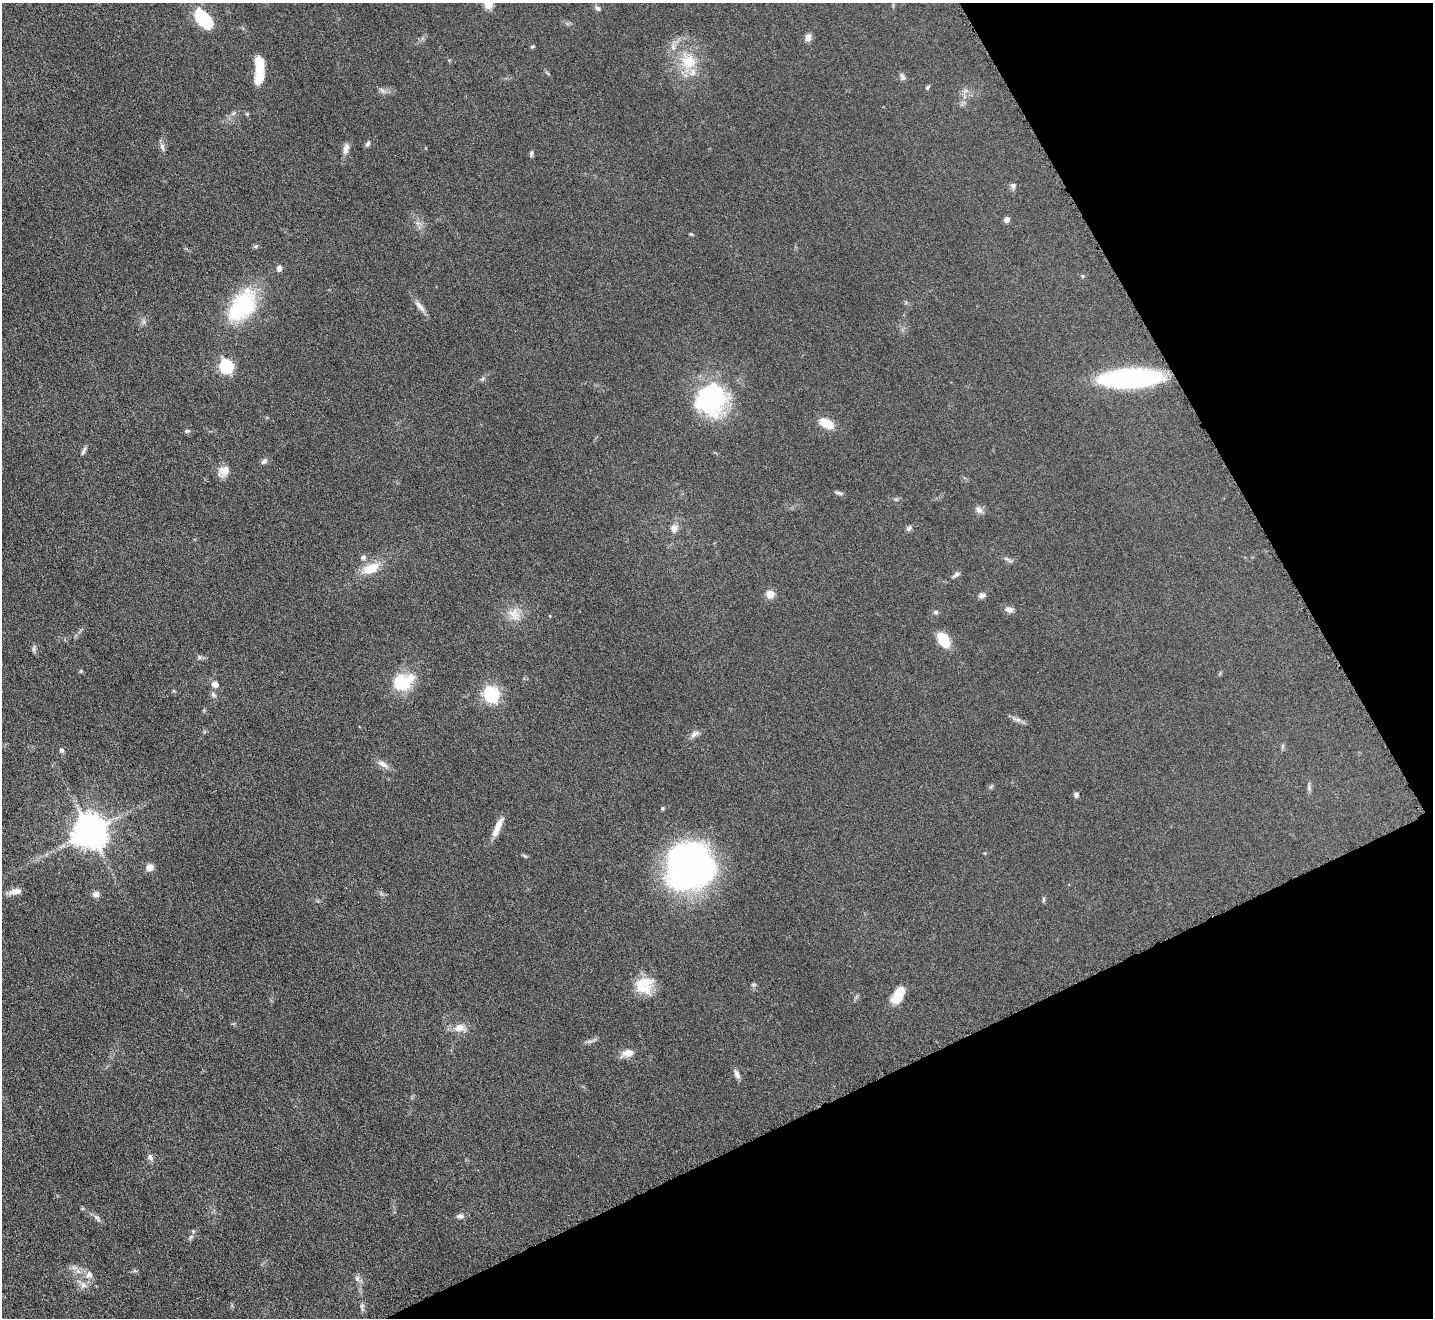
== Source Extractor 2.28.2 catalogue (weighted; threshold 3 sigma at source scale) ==
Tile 12 of 4 x 4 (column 4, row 3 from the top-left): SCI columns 4295-5725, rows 1474-2789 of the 5726 x 5715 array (HDU 1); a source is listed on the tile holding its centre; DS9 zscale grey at full resolution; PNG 1435 x 1320 px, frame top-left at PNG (2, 3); no overlay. Shown black and unused: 24% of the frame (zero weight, under 4 of 8 exposures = <1% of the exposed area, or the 3 px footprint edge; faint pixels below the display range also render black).
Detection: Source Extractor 2.28.2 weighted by HDU 2 'WHT'; one run over the whole footprint, this tile lists its part. Background 0.0475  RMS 0.0046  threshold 0.0186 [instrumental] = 3 sigma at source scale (4.09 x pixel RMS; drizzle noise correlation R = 1.36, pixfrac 0.8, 0.05/0.05 arcsec/px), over >= 5 px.
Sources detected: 81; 2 inside a brighter object's white glare — not listed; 1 inside a brighter listed object's ellipse — not listed separately; the other 78 listed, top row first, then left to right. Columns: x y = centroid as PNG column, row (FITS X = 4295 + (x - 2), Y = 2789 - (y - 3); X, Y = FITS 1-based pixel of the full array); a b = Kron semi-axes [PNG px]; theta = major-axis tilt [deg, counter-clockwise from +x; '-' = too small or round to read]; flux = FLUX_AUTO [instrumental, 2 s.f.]
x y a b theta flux
488 4 5 5 - 18
598 8 8 6 -43 1.1
203 19 21 12 -47 23
808 37 9 7 70 2
532 47 6 3 19 0.46
688 61 22 19 -27 13
259 63 21 11 -89 7.5
902 77 10 6 -72 1.2
927 87 6 4 68 0.61
382 90 10 5 -36 1.2
234 113 8 5 32 0.99
247 114 5 4 - 0.61
367 144 7 5 57 0.97
162 147 10 6 -73 1.5
346 148 15 7 75 2.5
531 153 8 4 82 0.85
1013 185 6 6 - 1.3
1007 220 6 5 - 1.9
691 234 6 3 -17 0.46
279 268 8 6 89 1.4
242 306 45 26 53 34
420 307 20 6 -47 2.5
226 366 6 6 - 61
1130 378 56 17 3 71
482 379 6 4 19 0.68
709 400 40 32 20 47
826 423 18 10 -29 6.7
187 431 7 4 9 0.71
83 451 12 4 65 1.2
264 461 9 6 45 1.2
224 471 16 11 43 3.9
839 493 11 4 -20 0.95
979 510 10 8 -52 1.9
674 528 10 9 - 2.4
909 528 8 6 61 1.1
363 557 6 5 - 1.3
371 568 19 10 24 9
957 574 10 5 32 1.2
770 594 9 8 - 3.8
982 595 8 6 13 1.5
1009 610 9 7 -9 2
935 612 7 5 -15 0.78
514 614 18 13 -66 5.6
944 640 13 8 -65 15
34 648 10 5 81 0.98
199 657 6 4 -72 0.64
81 671 5 4 - 0.46
401 682 25 21 -8 14
215 684 7 6 - 2.5
213 694 8 6 -58 1.1
491 694 6 6 - 110
1018 720 7 6 - 1.1
694 734 13 6 37 1.9
61 750 6 5 - 0.88
383 764 15 7 -28 2.6
1309 787 7 4 72 0.84
1076 794 6 5 - 1.3
662 808 5 4 - 0.6
497 827 25 7 66 5
90 831 10 9 - 870
150 867 9 8 - 2.7
690 867 51 48 53 120
15 891 17 7 7 2.8
96 894 8 7 - 1.9
1043 899 8 4 90 0.68
643 985 23 20 22 11
898 995 19 10 59 8.7
459 1028 16 11 18 4.1
628 1053 15 9 8 3.6
737 1074 13 6 -63 1.7
150 1157 9 7 -73 1.4
460 1216 10 6 5 1.5
97 1218 16 4 -47 1.4
193 1231 6 4 -46 0.56
89 1274 10 9 - 2.4
357 1278 6 6 - 1.2
83 1285 9 7 -15 1.9
362 1306 7 6 - 1
Isophote crosses this tile's border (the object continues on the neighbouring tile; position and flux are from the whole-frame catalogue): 1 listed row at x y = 488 4